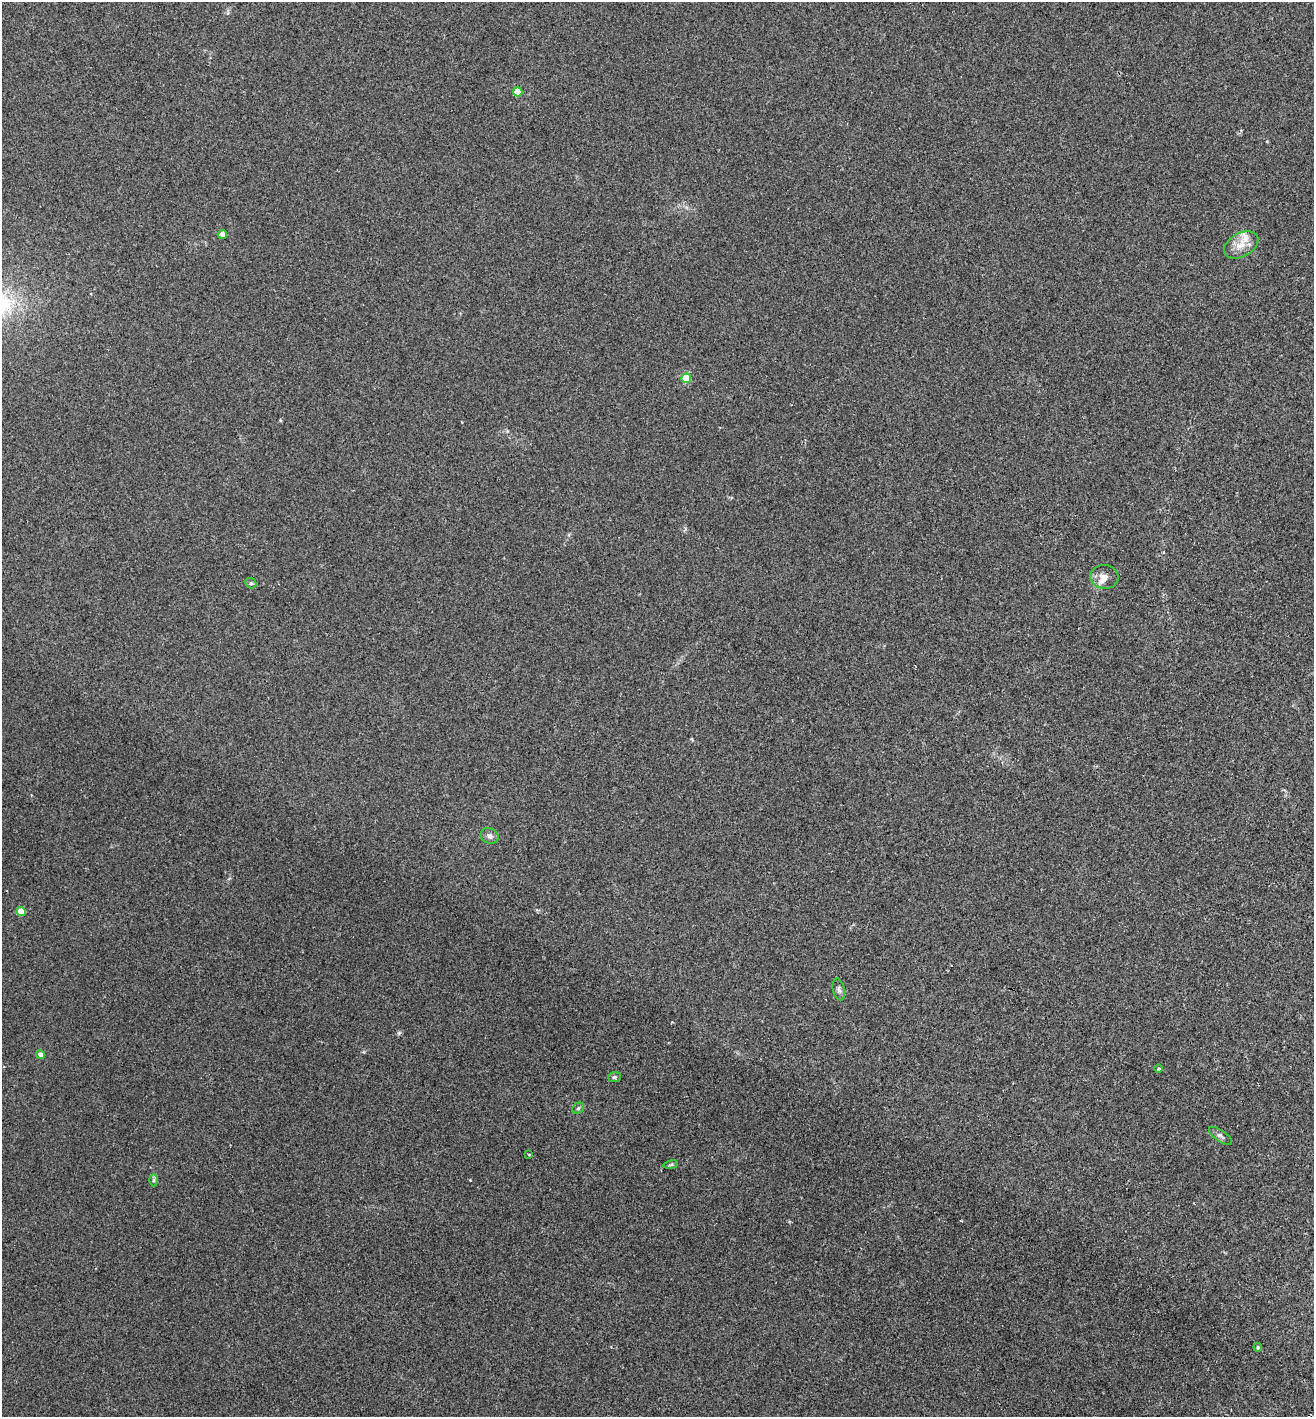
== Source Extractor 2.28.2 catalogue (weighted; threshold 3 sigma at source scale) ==
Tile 6 of 4 x 4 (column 2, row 2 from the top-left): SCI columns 1511-2822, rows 2863-4277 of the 5779 x 5720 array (HDU 1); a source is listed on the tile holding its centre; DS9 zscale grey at full resolution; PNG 1316 x 1419 px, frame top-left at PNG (2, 2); each listed source drawn as its Kron ellipse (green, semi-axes under 4 px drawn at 4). Shown black and unused: <1% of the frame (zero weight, under 2 of 3 exposures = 3% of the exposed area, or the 3 px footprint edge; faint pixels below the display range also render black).
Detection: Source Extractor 2.28.2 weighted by HDU 2 'WHT'; one run over the whole footprint, this tile lists its part. Background 0.0353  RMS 0.007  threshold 0.0317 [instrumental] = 3 sigma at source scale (4.5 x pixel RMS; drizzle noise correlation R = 1.50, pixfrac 1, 0.05/0.05 arcsec/px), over >= 5 px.
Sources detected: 20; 1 cosmic-ray / hot-pixel residue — neither listed nor drawn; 1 inside a brighter listed object's ellipse — not listed separately; the other 18 listed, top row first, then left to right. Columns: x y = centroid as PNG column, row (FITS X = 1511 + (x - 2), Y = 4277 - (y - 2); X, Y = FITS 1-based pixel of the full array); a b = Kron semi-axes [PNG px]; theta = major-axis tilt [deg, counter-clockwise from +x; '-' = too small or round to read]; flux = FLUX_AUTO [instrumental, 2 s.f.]
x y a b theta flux
518 92 4 4 - 14
222 234 4 4 - 7.2
1241 245 18 11 29 8.1
686 378 5 4 - 25
1104 577 14 12 -7 5.9
251 583 6 5 - 1.1
490 836 9 7 -31 2.8
21 912 4 4 - 12
839 989 11 6 -78 2.1
41 1055 4 4 - 5.7
1159 1069 4 4 - 0.86
614 1077 6 5 - 1.2
578 1108 6 5 - 1.1
1220 1136 13 5 -34 2.3
529 1154 3 2 - 0.77
671 1165 7 3 9 0.98
154 1180 6 4 89 1.2
1258 1347 4 4 - 1.2